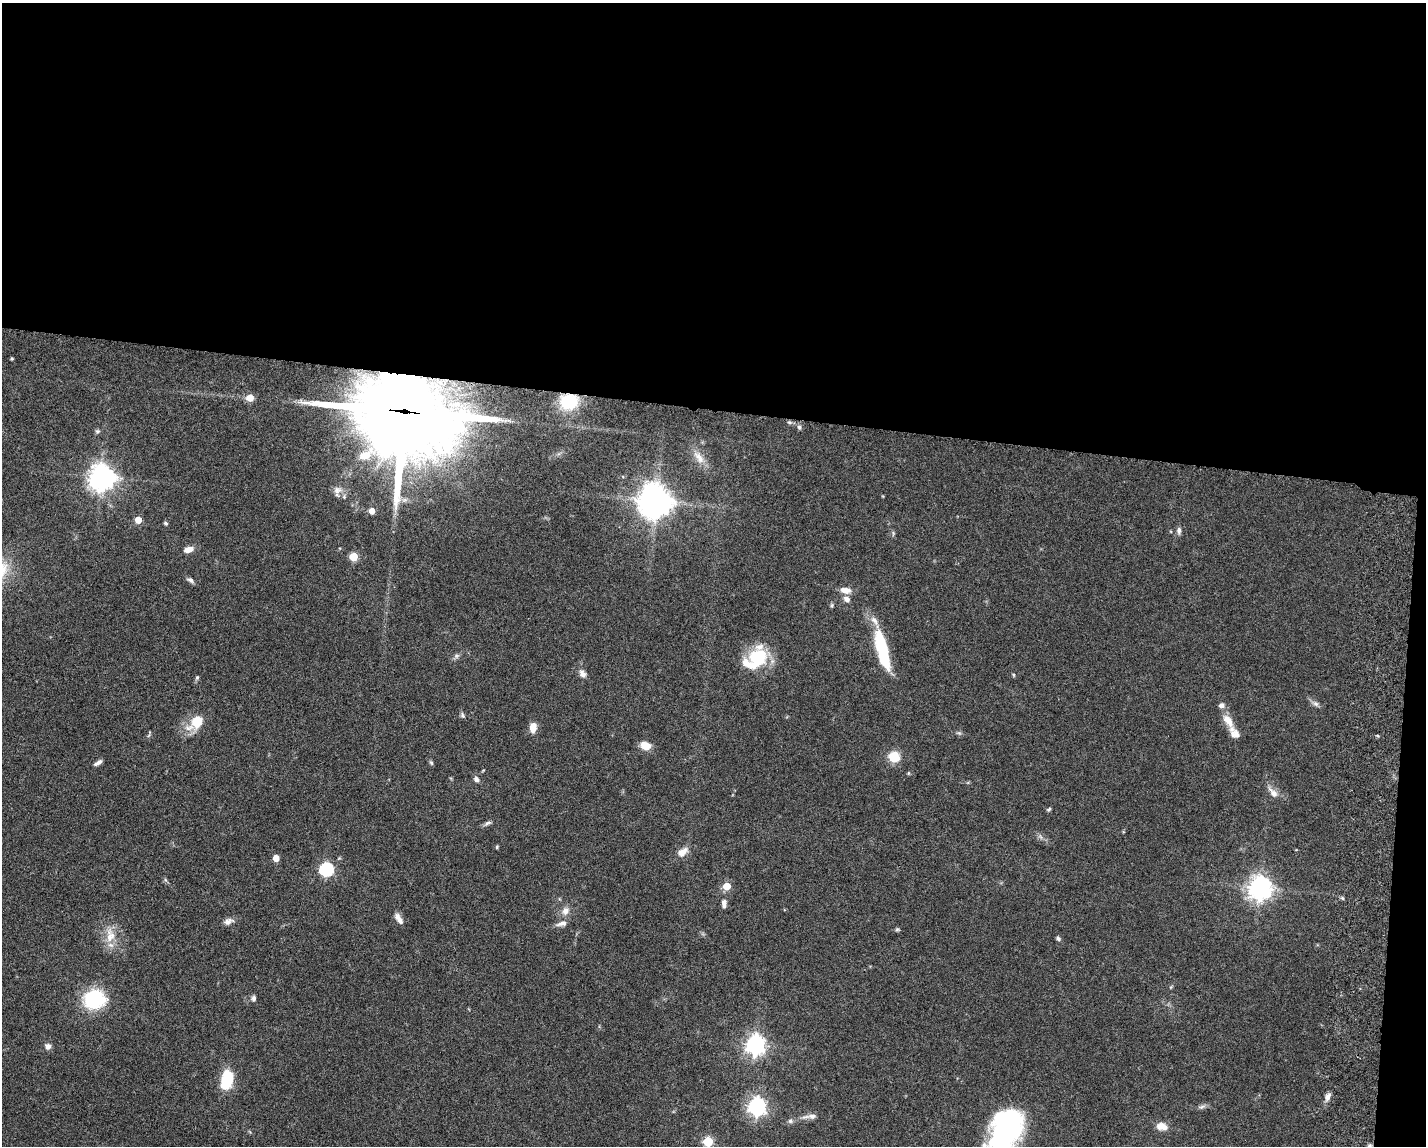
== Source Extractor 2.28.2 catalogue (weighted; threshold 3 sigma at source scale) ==
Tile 3 of 3 x 4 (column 3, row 1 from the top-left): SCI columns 3124-4547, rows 3440-4583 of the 4712 x 4595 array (HDU 1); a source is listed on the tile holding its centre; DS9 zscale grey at full resolution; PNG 1428 x 1148 px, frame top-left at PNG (2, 3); no overlay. Shown black and unused: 37% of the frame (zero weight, under 3 of 6 exposures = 3% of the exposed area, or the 3 px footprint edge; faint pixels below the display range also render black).
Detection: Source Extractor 2.28.2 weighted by HDU 2 'WHT'; one run over the whole footprint, this tile lists its part. Background 0.0588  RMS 0.0038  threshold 0.0154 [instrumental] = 3 sigma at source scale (4.09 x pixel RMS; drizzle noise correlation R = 1.36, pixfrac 0.8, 0.05/0.05 arcsec/px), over >= 5 px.
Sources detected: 80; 2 inside a brighter object's white glare — not listed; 6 inside a brighter listed object's ellipse — not listed separately; the other 72 listed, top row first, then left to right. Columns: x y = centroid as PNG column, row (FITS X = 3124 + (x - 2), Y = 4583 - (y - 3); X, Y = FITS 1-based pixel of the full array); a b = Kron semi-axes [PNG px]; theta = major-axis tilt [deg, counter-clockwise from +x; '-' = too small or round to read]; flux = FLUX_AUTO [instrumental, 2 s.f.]
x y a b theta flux
12 359 3 3 - 0.45
250 398 5 5 - 5.7
569 401 16 14 10 18
404 412 36 28 -7 4700
789 422 7 5 4 0.72
799 427 7 6 - 0.92
97 431 7 6 - 0.7
699 457 23 9 -53 3.9
101 477 9 8 - 350
338 490 13 10 11 2.6
656 502 11 9 45 490
372 511 5 4 - 3.5
138 520 5 5 - 5.1
165 523 5 4 - 0.64
1179 531 10 5 -90 1.2
893 533 7 5 -80 0.62
188 549 11 6 17 2.8
353 557 5 5 - 12
190 580 9 6 -32 1.1
845 590 13 7 -10 3
847 599 8 6 -30 1.8
832 605 6 4 -85 0.53
882 649 44 12 -74 20
456 656 8 6 36 0.95
758 658 24 20 70 19
582 674 13 8 -59 1.9
1014 675 6 3 -89 0.36
197 678 6 5 - 0.54
1316 704 8 6 -31 1.2
462 715 8 5 -77 0.71
1228 721 21 9 -58 4.9
197 724 18 11 -11 5
533 727 11 8 80 3.2
959 733 7 4 -44 0.64
149 735 7 4 70 0.49
645 746 12 8 -18 4.4
894 757 10 9 - 8.6
98 763 10 4 32 1.3
431 763 7 4 -62 0.56
476 779 8 6 -55 1.3
1273 793 17 8 -52 2.8
1049 809 6 4 32 0.53
487 823 12 5 27 1
497 847 5 4 - 0.41
683 852 16 9 41 3.1
276 858 5 4 - 4.8
326 869 6 6 - 57
166 880 6 4 -69 0.54
727 886 5 5 - 7.3
1260 888 8 8 - 310
724 904 11 6 88 1.9
565 911 11 9 62 2.6
399 919 14 6 -57 2.2
228 921 14 8 17 1.8
562 923 15 7 15 2
897 929 6 5 - 0.51
110 935 24 13 -88 6.3
1058 938 5 4 - 0.8
1171 987 6 3 71 0.37
253 998 8 6 78 0.99
94 999 16 14 -1 33
755 1045 7 7 - 190
48 1046 7 7 - 1.5
227 1079 16 10 78 17
1328 1097 11 6 65 1.7
757 1106 7 7 - 140
1202 1107 10 5 20 1
812 1116 14 7 2 1.9
790 1121 8 7 - 1
1162 1126 14 9 -7 3.4
1006 1130 42 27 62 69
708 1141 5 5 - 21
Overlapping masked pixels (flux is a lower limit): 2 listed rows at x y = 569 401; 404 412
Isophote crosses this tile's border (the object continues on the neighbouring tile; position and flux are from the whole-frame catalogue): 2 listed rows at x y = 1006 1130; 708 1141